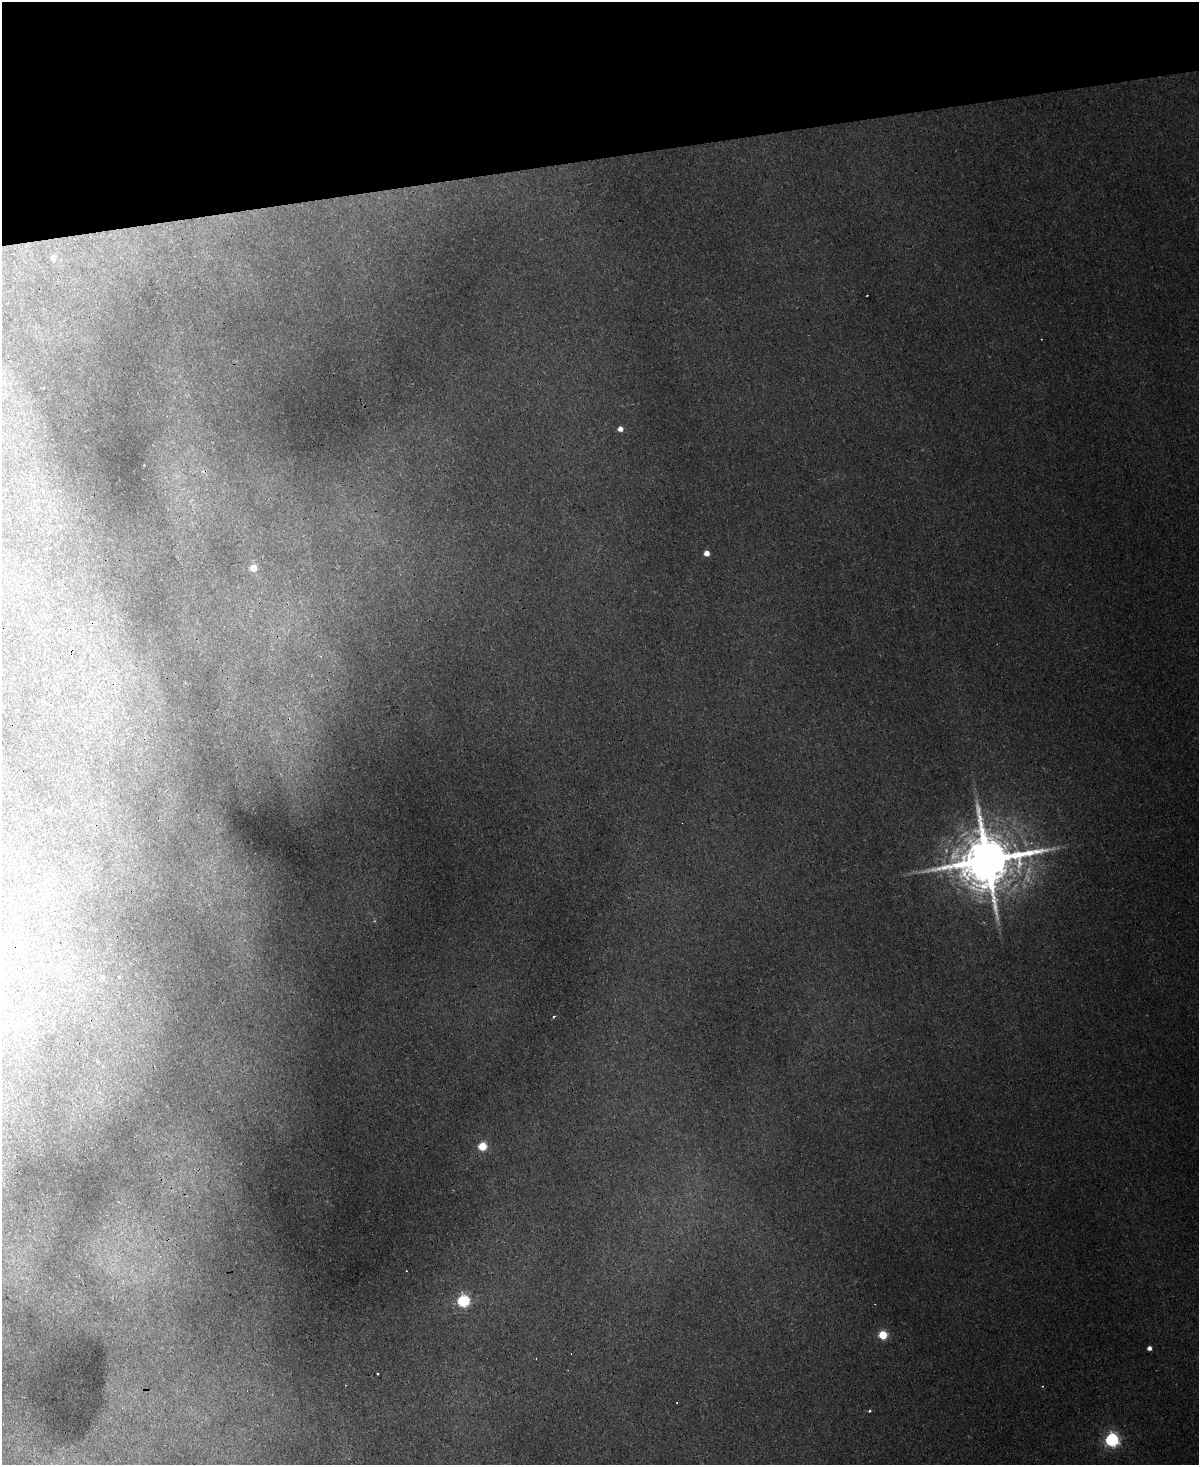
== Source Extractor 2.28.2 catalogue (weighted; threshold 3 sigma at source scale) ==
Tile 3 of 4 x 3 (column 3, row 1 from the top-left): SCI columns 2513-3709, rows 3290-4752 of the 5024 x 5000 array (HDU 1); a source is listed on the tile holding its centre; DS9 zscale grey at full resolution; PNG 1201 x 1467 px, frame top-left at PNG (2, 2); no overlay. Shown black and unused: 11% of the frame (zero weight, under 3 of 4 exposures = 12% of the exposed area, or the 3 px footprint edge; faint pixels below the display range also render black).
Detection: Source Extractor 2.28.2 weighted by HDU 2 'WHT'; one run over the whole footprint, this tile lists its part. Background 0.0221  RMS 0.003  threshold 0.0134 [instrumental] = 3 sigma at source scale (4.5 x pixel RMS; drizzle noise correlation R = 1.50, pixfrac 1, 0.05/0.05 arcsec/px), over >= 5 px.
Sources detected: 19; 4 cosmic-ray / hot-pixel residue — not listed; the other 15 listed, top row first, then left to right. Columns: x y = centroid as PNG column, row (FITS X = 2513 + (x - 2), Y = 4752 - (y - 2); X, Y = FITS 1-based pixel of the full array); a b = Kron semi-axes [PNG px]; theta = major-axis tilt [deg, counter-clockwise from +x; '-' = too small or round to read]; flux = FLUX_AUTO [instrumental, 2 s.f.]
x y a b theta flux
53 258 6 5 - 1.7
620 429 5 5 - 1.9
707 553 4 4 - 3.3
254 568 5 5 - 5.6
49 810 4 4 - 1.8
987 860 17 14 13 2400
103 977 7 5 17 0.56
119 977 4 3 - 0.31
483 1146 5 5 - 13
463 1301 6 6 - 46
883 1335 5 5 - 16
1149 1348 4 4 - 1.4
377 1374 3 2 - 0.35
870 1411 4 3 - 0.46
1112 1440 6 6 - 74
Overlapping masked pixels (flux is a lower limit): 1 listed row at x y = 987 860